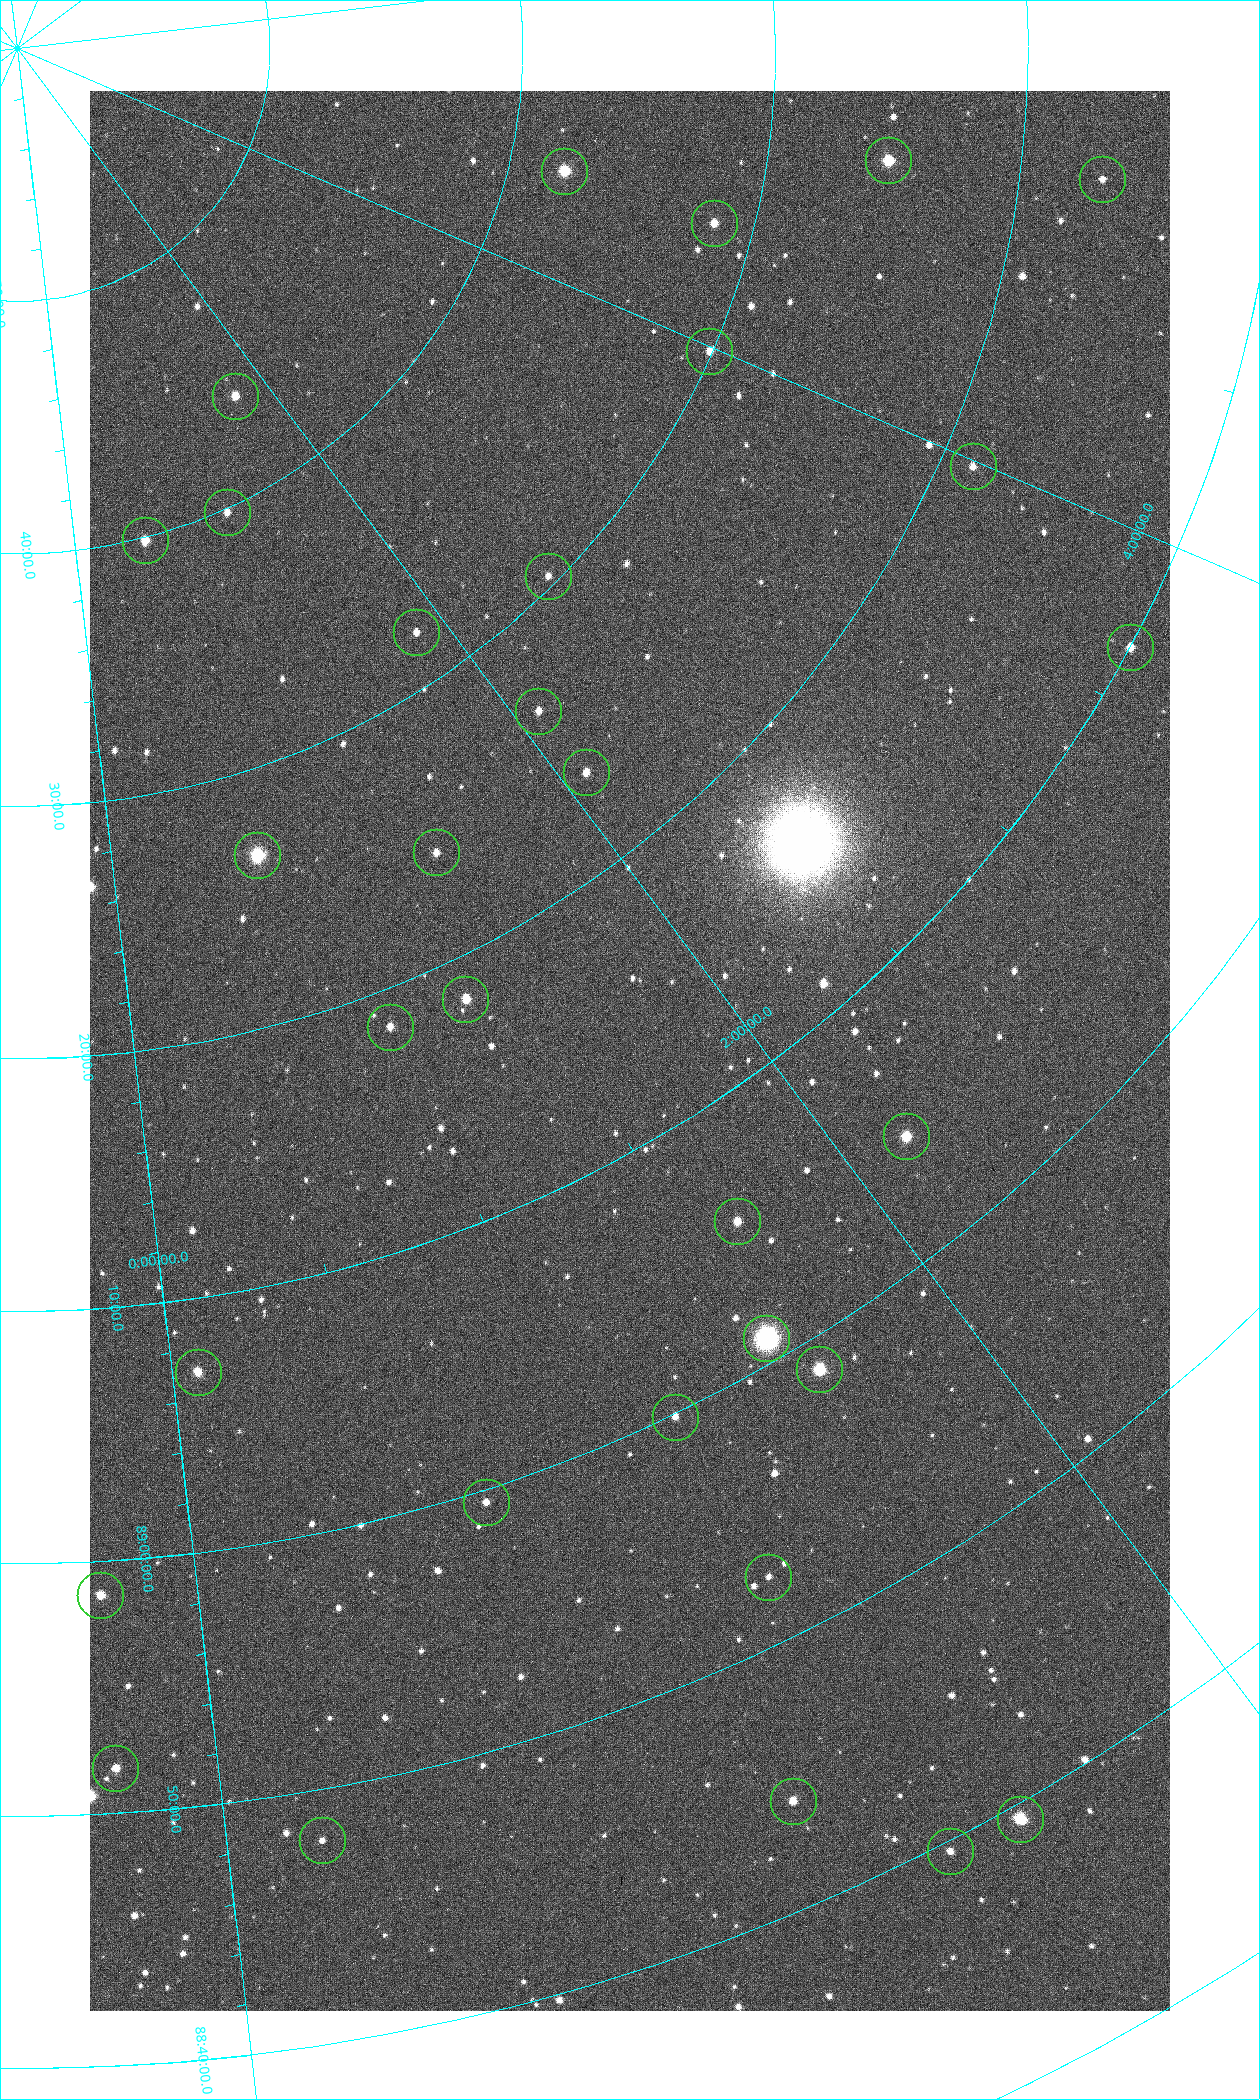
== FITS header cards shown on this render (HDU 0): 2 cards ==
NAXIS1  =                 1080 / length of data axis 1
NAXIS2  =                 1920 / length of data axis 2

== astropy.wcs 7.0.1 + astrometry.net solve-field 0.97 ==
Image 1080 x 1920 px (HDU 0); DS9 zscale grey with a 90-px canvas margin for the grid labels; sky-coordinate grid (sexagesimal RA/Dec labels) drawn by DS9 from the SOLVED WCS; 32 Tycho-2 reference stars matched to detected sources circled (green)
Header WCS: none
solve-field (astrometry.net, Tycho-2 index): SOLVED blind (the file carries no WCS)
Solved WCS: RA---TAN-SIP/DEC--TAN-SIP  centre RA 01:39:00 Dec +89:13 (24.75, +89.22 deg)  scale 2.37 arcsec/px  FOV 42.7' x 76.0'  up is +31 deg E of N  parity flipped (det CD > 0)
(file carries no celestial WCS; the grid is the blind solution)
Tycho-2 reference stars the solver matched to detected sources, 32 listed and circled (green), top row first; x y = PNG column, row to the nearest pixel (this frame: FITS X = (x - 90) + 1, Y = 1920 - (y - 91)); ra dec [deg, ICRS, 3 dp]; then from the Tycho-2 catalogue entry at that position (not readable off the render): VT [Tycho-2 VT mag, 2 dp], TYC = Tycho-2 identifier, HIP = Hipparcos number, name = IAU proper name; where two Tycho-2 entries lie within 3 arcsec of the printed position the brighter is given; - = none
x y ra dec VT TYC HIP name
888 160 75.971 +89.421 9.41 4629-33-1 - -
564 171 70.692 +89.630 9.34 4629-37-1 - -
1102 179 76.444 +89.279 12.25 4629-86-1 - -
714 223 69.250 +89.526 11.02 4629-45-1 - -
709 351 59.681 +89.501 11.64 4628-48-1 - -
235 396 25.399 +89.729 11.04 4627-64-1 - -
973 466 59.678 +89.312 11.93 4628-44-1 - -
227 512 17.696 +89.664 11.87 4627-21-1 - -
145 540 7.906 +89.665 10.51 4627-6-1 - -
548 576 38.519 +89.506 12.22 4628-39-1 - -
416 632 27.685 +89.533 12.30 4627-91-1 - -
1130 647 55.017 +89.166 11.19 4628-70-1 - -
538 711 31.518 +89.444 11.89 4628-72-1 - -
586 772 31.476 +89.392 11.96 4628-239-1 - -
436 852 20.865 +89.402 11.76 4627-105-1 - -
257 855 9.931 +89.444 8.22 4627-49-1 3128 -
465 999 18.559 +89.307 10.52 4627-75-1 - -
390 1027 14.190 +89.309 11.36 4627-74-1 - -
906 1136 32.549 +89.073 9.84 4628-149-1 - -
737 1221 24.867 +89.092 10.76 4627-125-1 - -
766 1338 23.461 +89.016 6.47 4627-259-1 7283 -
819 1369 24.587 +88.980 9.00 4627-86-1 - -
198 1372 1.117 +89.118 10.41 4627-24-1 - -
675 1417 19.000 +88.998 11.53 4627-46-1 - -
486 1502 11.209 +88.992 11.71 4627-72-1 - -
768 1577 19.495 +88.876 11.74 4627-109-1 - -
100 1595 356.433 +88.977 10.64 4662-137-1 - -
115 1768 356.619 +88.863 10.97 4662-128-1 - -
793 1801 17.187 +88.735 11.22 4627-80-1 - -
1020 1819 22.838 +88.657 9.18 4627-37-1 - -
322 1840 2.995 +88.800 12.46 4627-25-1 - -
950 1851 20.674 +88.660 11.87 4627-100-1 - -